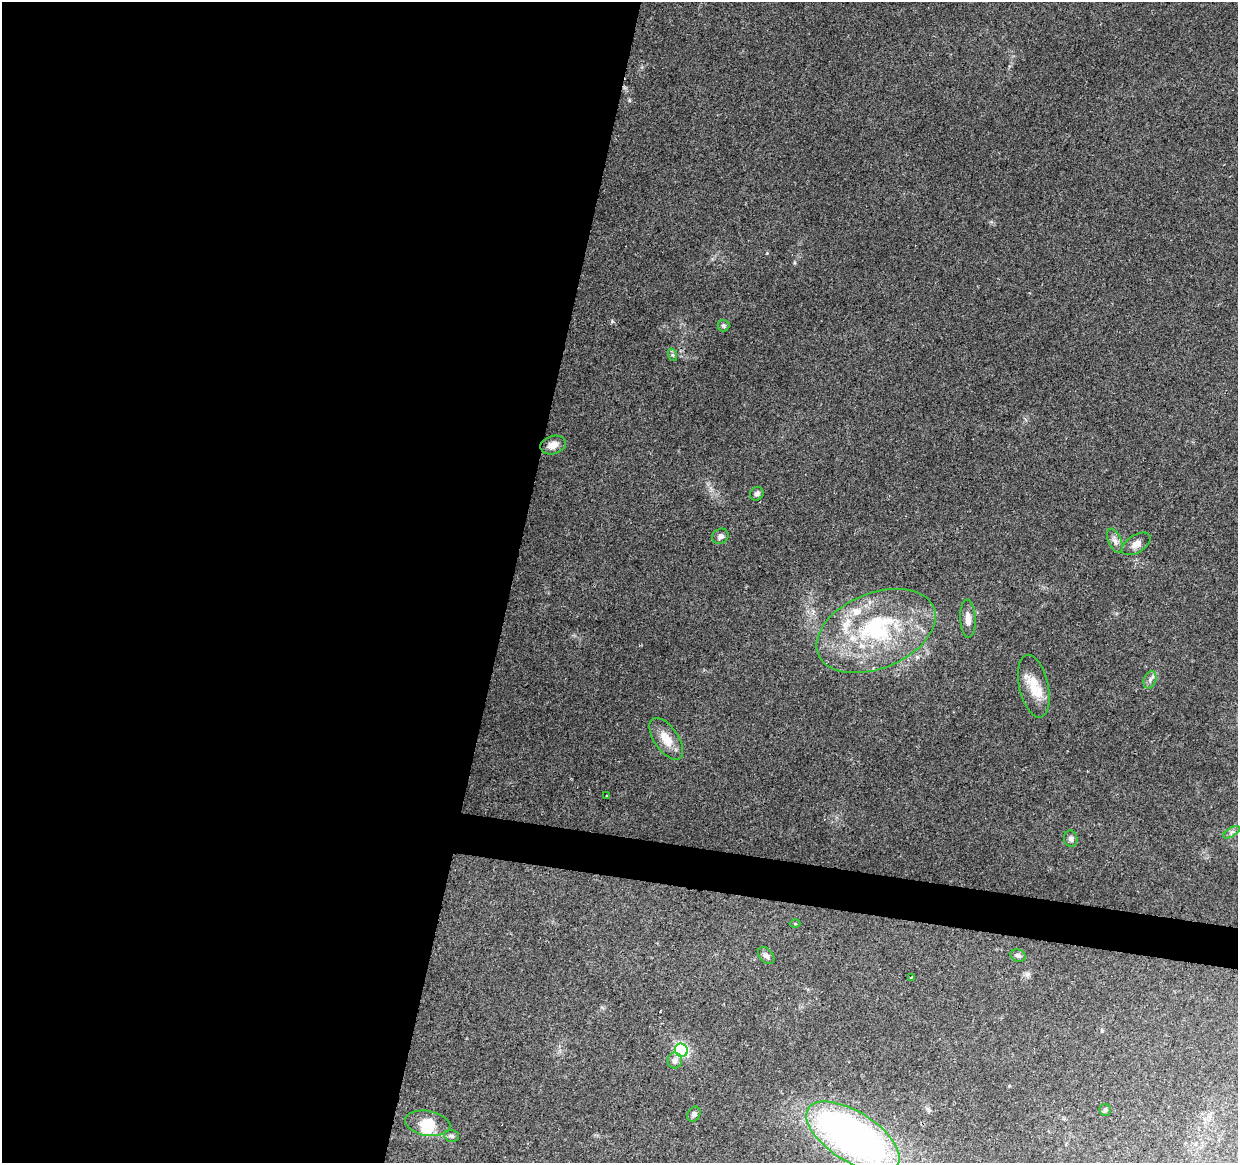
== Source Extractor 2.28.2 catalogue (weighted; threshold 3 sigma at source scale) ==
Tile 5 of 4 x 4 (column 1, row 2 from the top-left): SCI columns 1-1236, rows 2547-3707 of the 4952 x 5152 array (HDU 1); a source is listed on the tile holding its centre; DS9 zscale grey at full resolution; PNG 1240 x 1165 px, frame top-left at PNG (2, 2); each listed source drawn as its Kron ellipse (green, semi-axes under 4 px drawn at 4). Shown black and unused: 44% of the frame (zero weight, under 2 of 3 exposures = <1% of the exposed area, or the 3 px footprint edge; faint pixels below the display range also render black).
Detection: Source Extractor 2.28.2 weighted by HDU 2 'WHT'; one run over the whole footprint, this tile lists its part. Background 0.153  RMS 0.0099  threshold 0.0447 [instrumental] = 3 sigma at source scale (4.5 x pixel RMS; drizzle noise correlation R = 1.50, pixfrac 1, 0.0396/0.0396 arcsec/px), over >= 5 px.
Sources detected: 30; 2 inside a brighter object's white glare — neither listed nor drawn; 2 inside a brighter listed object's ellipse — not listed separately; the other 26 listed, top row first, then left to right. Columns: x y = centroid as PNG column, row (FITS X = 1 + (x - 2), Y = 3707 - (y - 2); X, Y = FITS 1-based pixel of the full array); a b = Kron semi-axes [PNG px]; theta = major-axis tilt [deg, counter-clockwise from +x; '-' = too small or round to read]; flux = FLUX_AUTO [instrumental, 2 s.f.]
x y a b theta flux
723 326 6 5 - 1.8
673 355 6 4 -71 1.6
553 445 13 9 16 8.6
757 494 7 6 - 2.5
720 536 8 7 - 4.1
1115 541 13 6 -66 4.6
1136 544 16 8 32 6.4
968 619 19 7 -88 7.7
876 631 62 37 22 140
1150 680 9 6 71 3.3
1034 686 32 14 -77 22
666 739 24 12 -55 15
607 796 3 2 - 1
1232 832 9 4 31 2.8
1071 839 8 6 -79 3
795 924 5 3 - 0.98
766 956 10 6 -49 4
1018 956 8 6 -22 3.1
911 977 4 2 - 1
681 1050 7 6 - 150
675 1061 8 7 - 4.6
1105 1110 6 5 - 1.7
694 1114 8 6 59 2.7
428 1123 23 12 -11 20
452 1136 7 5 -16 2.3
853 1137 53 24 -32 480
Isophote crosses this tile's border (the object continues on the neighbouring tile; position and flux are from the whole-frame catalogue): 1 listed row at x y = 853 1137
Unlisted compact peaks at least as high as the median listed source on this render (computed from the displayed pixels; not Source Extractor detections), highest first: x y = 612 321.